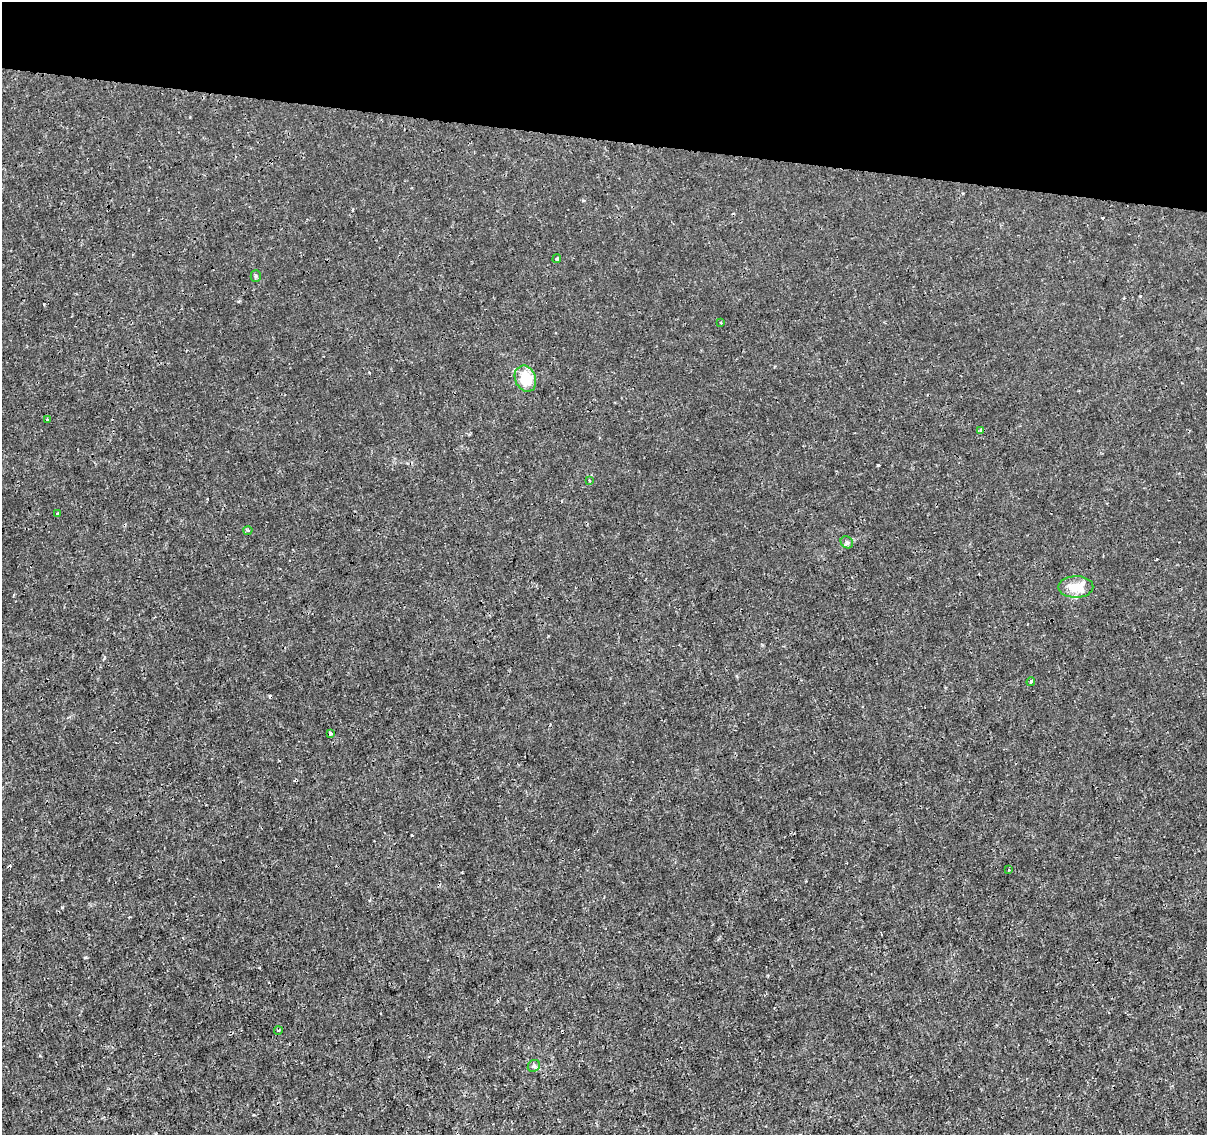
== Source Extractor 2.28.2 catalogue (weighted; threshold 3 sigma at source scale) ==
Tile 2 of 4 x 4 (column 2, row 1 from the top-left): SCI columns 1215-2419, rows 3683-4815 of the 4830 x 5040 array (HDU 1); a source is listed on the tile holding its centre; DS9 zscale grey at full resolution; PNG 1209 x 1137 px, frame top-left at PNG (2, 2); each listed source drawn as its Kron ellipse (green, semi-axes under 4 px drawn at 4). Shown black and unused: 12% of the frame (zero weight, under 3 of 4 exposures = <1% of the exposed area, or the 3 px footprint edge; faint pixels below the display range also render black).
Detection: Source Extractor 2.28.2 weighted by HDU 2 'WHT'; one run over the whole footprint, this tile lists its part. Background -8.36e-05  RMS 7.9e-04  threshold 0.00354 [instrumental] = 3 sigma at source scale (4.5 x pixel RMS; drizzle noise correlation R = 1.50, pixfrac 1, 0.0396/0.0396 arcsec/px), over >= 5 px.
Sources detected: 19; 2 cosmic-ray / hot-pixel residue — neither listed nor drawn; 1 inside a brighter listed object's ellipse — not listed separately; the other 16 listed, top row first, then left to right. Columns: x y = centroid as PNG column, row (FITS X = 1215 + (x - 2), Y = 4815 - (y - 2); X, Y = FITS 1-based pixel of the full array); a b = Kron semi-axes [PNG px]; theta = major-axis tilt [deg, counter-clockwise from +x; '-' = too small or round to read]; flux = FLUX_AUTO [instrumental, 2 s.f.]
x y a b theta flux
557 259 4 4 - 0.087
256 276 5 5 - 0.11
721 322 3 2 - 0.078
525 379 13 10 -68 2.1
47 420 3 3 - 0.088
981 430 4 3 - 0.12
589 480 4 2 - 0.059
58 514 4 3 - 0.079
248 530 4 3 - 0.088
847 542 7 5 -44 0.17
1076 587 17 10 1 1.2
1031 682 4 3 - 0.1
330 733 3 3 - 0.2
1009 870 3 2 - 0.072
278 1030 4 3 - 0.074
534 1066 6 5 - 0.17
Unlisted compact peaks at least as high as the median listed source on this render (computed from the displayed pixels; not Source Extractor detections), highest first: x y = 878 465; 62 907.